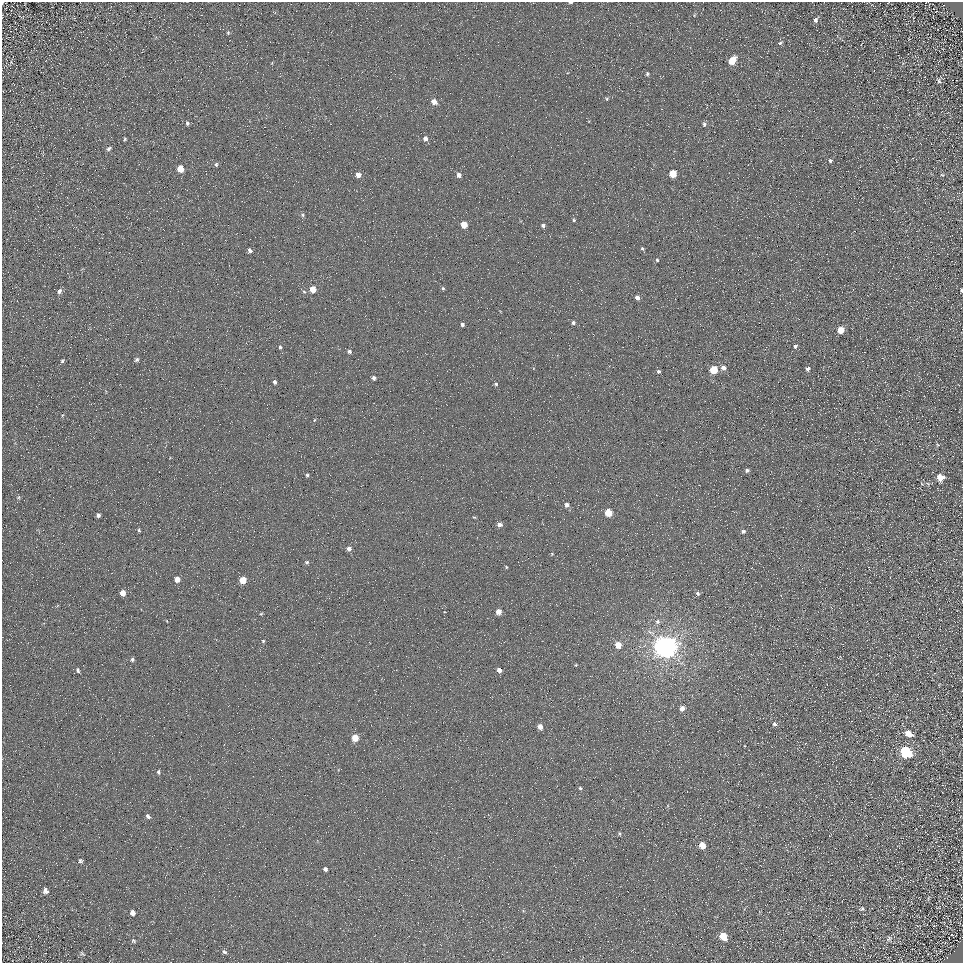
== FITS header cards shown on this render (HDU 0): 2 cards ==
NAXIS1  =                  961
NAXIS2  =                  961

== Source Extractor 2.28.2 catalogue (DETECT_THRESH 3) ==
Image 961 x 961 px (HDU 0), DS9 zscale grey, 1 PNG px = 1 image px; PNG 965 x 965 px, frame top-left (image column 1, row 961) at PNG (2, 2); no overlay
Background 5.08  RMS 8.6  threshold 25.8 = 3 sigma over >= 5 px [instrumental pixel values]
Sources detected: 112; all 112 listed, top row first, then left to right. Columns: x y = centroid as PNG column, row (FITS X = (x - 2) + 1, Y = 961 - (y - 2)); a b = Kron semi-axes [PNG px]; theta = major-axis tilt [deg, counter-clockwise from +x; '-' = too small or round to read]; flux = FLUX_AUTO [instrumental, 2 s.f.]
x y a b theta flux
570 2 3 2 - 810
2 3 3 2 - 290
694 15 5 4 - 570
815 20 7 5 60 2100
228 33 5 4 - 690
780 43 6 5 - 1100
732 61 6 5 - 15000
11 62 5 3 - 440
903 63 5 4 - 690
647 74 4 3 - 960
939 80 8 6 -61 1500
607 99 4 4 - 660
434 102 5 4 - 5100
187 123 6 4 -90 1300
704 124 6 4 -73 1100
247 131 2 2 - 270
425 138 5 5 - 2800
125 139 4 4 - 710
109 148 7 4 30 1400
830 160 5 4 - 920
216 164 5 4 - 960
180 169 5 5 - 12000
673 174 5 5 - 16000
358 175 4 4 - 4300
459 175 5 4 - 2800
942 175 6 4 -27 770
302 215 6 5 - 980
574 220 4 4 - 760
464 225 5 4 - 11000
543 225 4 3 - 1700
777 246 2 2 - 260
642 248 4 3 - 980
250 250 5 4 - 1600
657 260 4 4 - 730
443 288 5 4 - 840
313 289 5 4 - 7600
961 290 4 3 - 790
59 291 6 5 - 2200
304 292 5 5 - 900
637 298 4 4 - 3100
573 322 4 4 - 1200
462 324 4 3 - 1400
840 330 5 5 - 11000
227 331 2 2 - 340
795 346 5 4 - 1500
280 347 5 4 - 940
349 351 5 5 - 1400
137 360 5 4 - 1100
62 361 4 3 - 880
723 368 6 5 - 3000
808 369 4 4 - 2000
713 370 5 5 - 22000
659 371 4 4 - 1200
374 378 4 4 - 1600
275 382 4 4 - 1400
496 384 4 3 - 910
314 420 5 3 - 460
718 427 2 2 - 280
938 445 5 4 - 670
747 470 4 4 - 1600
307 475 4 4 - 890
940 477 6 5 - 7900
19 497 6 4 71 730
567 505 5 5 - 2200
608 513 5 5 - 18000
98 515 5 4 - 1400
474 517 5 3 - 560
499 524 5 4 - 2800
139 530 5 4 - 820
743 531 4 4 - 1500
349 549 5 5 - 2500
552 554 4 4 - 580
307 562 6 5 - 980
506 567 4 3 - 600
177 579 4 4 - 5000
243 580 5 4 - 14000
122 593 5 4 - 6800
698 593 5 5 - 1300
498 612 4 4 - 5300
261 614 4 4 - 590
657 622 7 6 - 1600
44 623 4 3 - 710
263 641 3 3 - 820
618 645 5 4 - 11000
665 647 7 7 - 830000
132 659 5 4 - 1100
576 665 3 3 - 470
78 670 6 4 -69 1200
499 670 4 4 - 3600
682 708 5 4 - 3600
774 724 5 5 - 1300
540 727 5 4 - 4400
908 733 7 5 -27 8400
355 738 5 4 - 13000
905 752 7 6 - 71000
158 772 6 4 -81 980
580 788 4 4 - 860
148 816 6 4 -55 1800
619 834 5 4 - 770
702 845 5 5 - 7200
80 861 6 5 - 1100
325 869 4 4 - 1900
738 881 2 2 - 360
45 890 6 5 - 2600
928 898 6 3 71 630
862 909 7 5 20 830
132 913 5 5 - 2800
723 936 6 5 - 12000
889 939 9 6 40 1700
133 941 6 5 - 930
224 952 6 5 - 1300
82 954 8 4 -41 790
At the frame edge (FLAGS 8, measured only in part): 3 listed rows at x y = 570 2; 2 3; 961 290